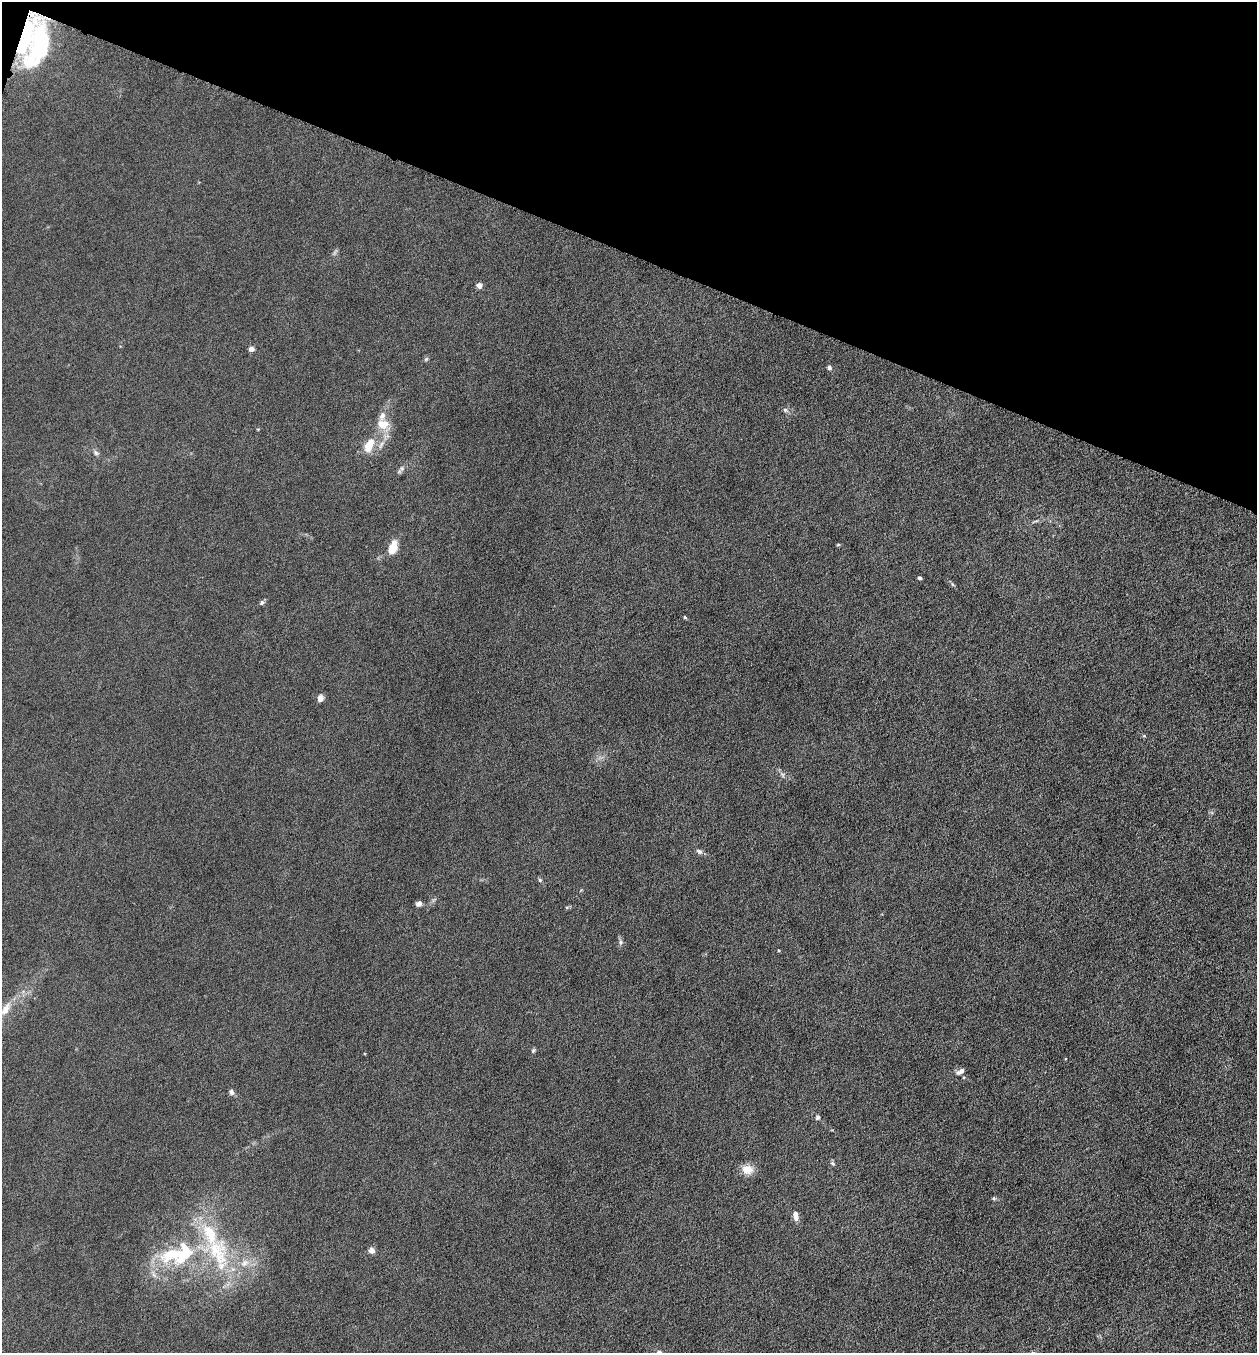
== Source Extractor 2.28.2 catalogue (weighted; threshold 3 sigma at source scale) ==
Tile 2 of 4 x 4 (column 2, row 1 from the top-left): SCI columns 1396-2650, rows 4059-5409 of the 5429 x 5413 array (HDU 1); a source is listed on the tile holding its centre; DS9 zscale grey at full resolution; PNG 1259 x 1355 px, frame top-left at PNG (2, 2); no overlay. Shown black and unused: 19% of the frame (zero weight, under 4 of 8 exposures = <1% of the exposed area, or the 3 px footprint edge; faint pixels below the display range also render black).
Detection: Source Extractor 2.28.2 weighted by HDU 2 'WHT'; one run over the whole footprint, this tile lists its part. Background 0.0481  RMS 0.0055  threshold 0.0225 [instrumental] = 3 sigma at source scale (4.09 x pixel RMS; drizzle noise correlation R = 1.36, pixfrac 0.8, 0.05/0.05 arcsec/px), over >= 5 px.
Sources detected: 42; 2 inside a brighter object's white glare — not listed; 6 inside a brighter listed object's ellipse — not listed separately; the other 34 listed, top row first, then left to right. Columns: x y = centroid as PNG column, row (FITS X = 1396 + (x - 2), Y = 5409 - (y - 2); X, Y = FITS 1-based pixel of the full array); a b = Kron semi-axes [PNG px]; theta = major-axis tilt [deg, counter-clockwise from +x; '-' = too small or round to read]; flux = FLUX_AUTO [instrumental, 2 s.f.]
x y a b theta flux
27 30 57 33 86 42
479 285 6 6 - 2.2
251 349 4 4 - 3.3
426 359 7 4 46 0.72
829 368 6 5 - 1.1
785 410 7 5 -21 1.1
383 424 17 14 -17 7.2
369 445 21 10 63 8.5
96 453 8 6 -37 1.3
838 545 5 3 - 0.49
393 548 15 9 73 7.3
920 578 4 4 - 1.2
953 584 7 4 -46 0.75
262 602 6 5 - 1.1
685 617 5 4 - 0.61
320 698 8 7 - 2.4
699 851 9 6 -29 1.4
540 880 5 4 - 0.67
418 904 6 5 - 2.1
621 942 7 4 90 1
779 950 4 3 - 0.42
5 1009 20 9 61 5
533 1050 6 5 - 0.74
960 1071 11 5 28 2
231 1092 8 6 -69 1.4
817 1118 7 6 - 0.89
833 1164 7 4 -45 0.86
747 1169 12 10 -11 6.1
994 1198 5 5 - 0.71
795 1216 11 6 -78 3.3
371 1250 4 4 - 5.4
218 1252 47 29 -71 44
185 1253 31 19 60 27
659 1352 6 6 - 1.3
Overlapping masked pixels (flux is a lower limit): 1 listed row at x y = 27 30
Isophote crosses this tile's border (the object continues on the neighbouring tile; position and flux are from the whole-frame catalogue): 1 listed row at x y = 659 1352